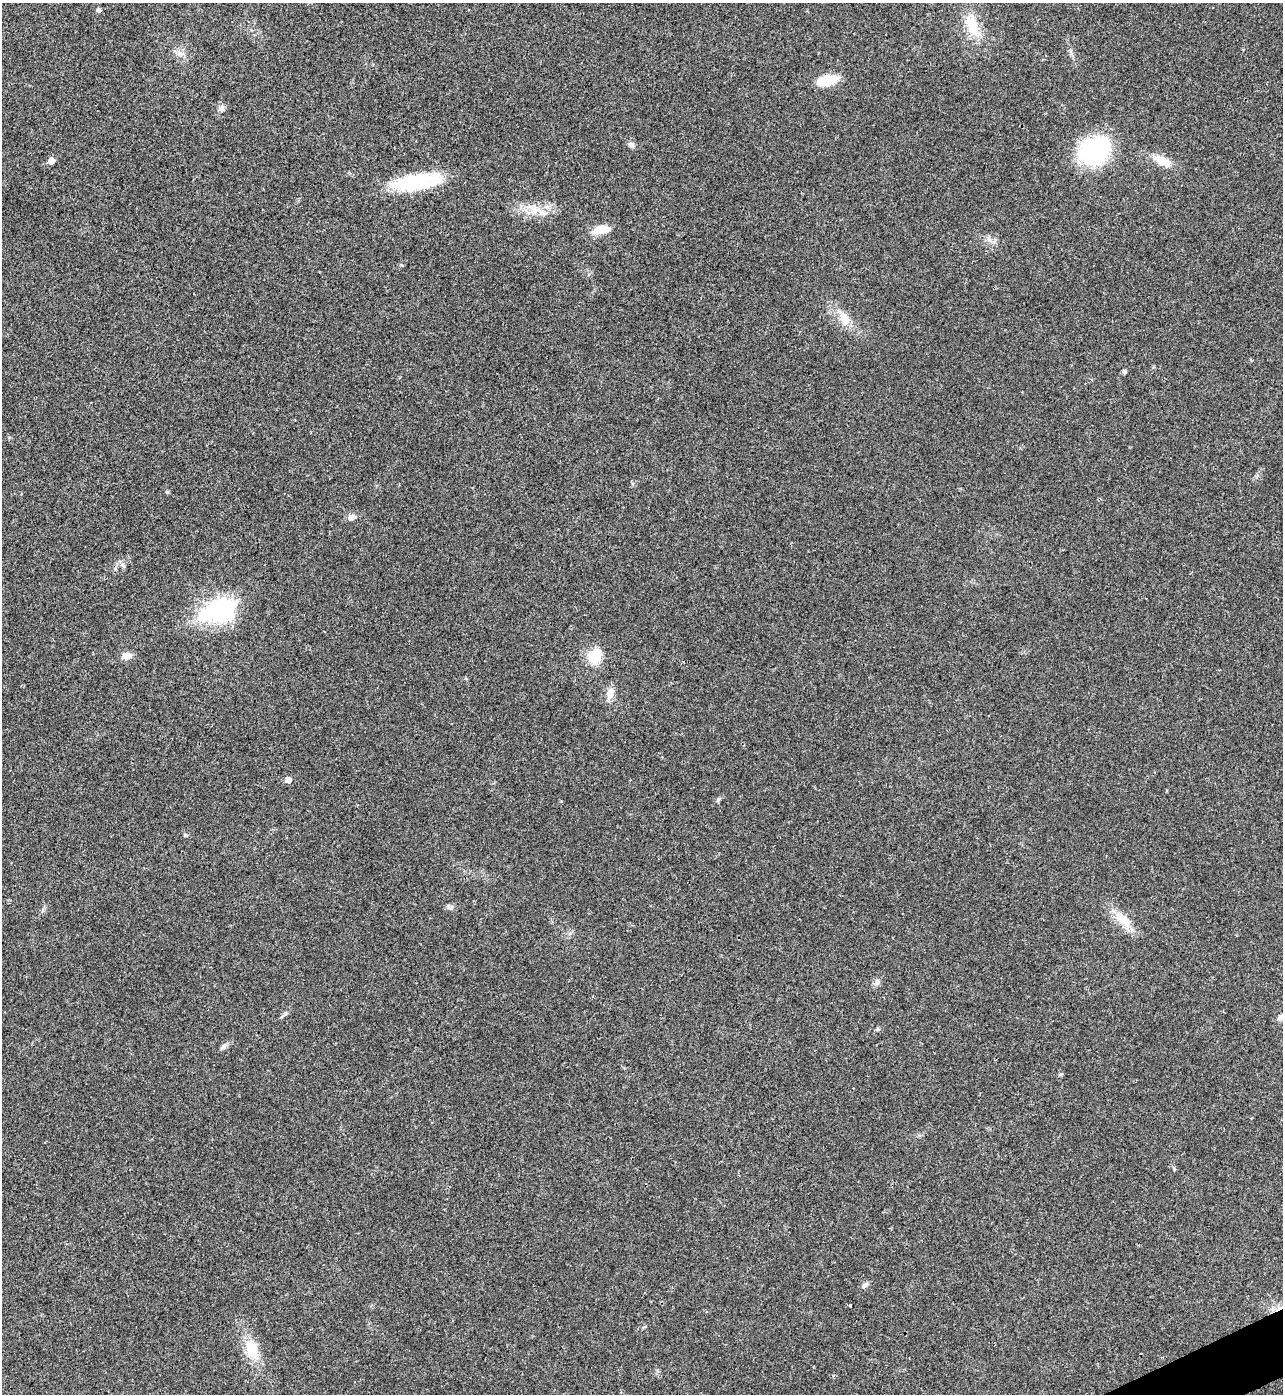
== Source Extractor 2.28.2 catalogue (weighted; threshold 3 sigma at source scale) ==
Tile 6 of 4 x 4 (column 2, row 2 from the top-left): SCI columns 1566-2846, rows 2786-4177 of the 5563 x 5574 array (HDU 1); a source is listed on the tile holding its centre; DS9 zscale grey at full resolution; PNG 1285 x 1396 px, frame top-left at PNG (2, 3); no overlay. Shown black and unused: <1% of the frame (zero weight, under 3 of 4 exposures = <1% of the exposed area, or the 3 px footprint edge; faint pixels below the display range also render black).
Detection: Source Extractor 2.28.2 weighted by HDU 2 'WHT'; one run over the whole footprint, this tile lists its part. Background 0.0211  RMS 0.0042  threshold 0.0189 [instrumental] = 3 sigma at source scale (4.5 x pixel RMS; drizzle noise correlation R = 1.50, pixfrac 1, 0.05/0.05 arcsec/px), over >= 5 px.
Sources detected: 32; all 32 listed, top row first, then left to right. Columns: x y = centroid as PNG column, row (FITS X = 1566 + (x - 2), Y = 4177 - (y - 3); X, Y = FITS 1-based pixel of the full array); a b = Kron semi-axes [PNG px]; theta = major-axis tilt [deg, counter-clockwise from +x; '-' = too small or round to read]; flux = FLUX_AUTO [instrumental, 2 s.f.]
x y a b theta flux
99 10 5 5 - 0.98
972 26 35 16 -66 12
180 54 11 6 4 1.8
827 80 22 10 13 10
221 109 9 8 - 1.6
631 144 8 7 - 1.3
1094 151 26 20 31 59
51 161 6 5 - 3
1162 161 23 10 -26 6.6
417 182 56 16 9 31
535 209 20 10 -31 5.8
601 230 20 9 11 6.6
844 319 20 12 -59 5.8
1124 372 5 4 - 0.93
167 492 5 5 - 0.47
352 517 12 8 20 1.9
124 566 6 5 - 0.8
222 609 16 10 18 130
126 656 10 8 13 3.5
595 656 22 18 58 8.4
610 693 16 10 83 3.6
288 780 6 6 - 2.5
185 835 5 5 - 0.57
1122 919 29 12 -41 8.2
877 981 8 6 72 1.3
1281 1017 9 6 41 1.4
224 1046 9 6 61 1.2
1060 1074 7 3 9 0.54
1174 1169 4 4 - 0.98
865 1285 9 6 34 1.5
850 1305 3 2 - 0.67
252 1350 25 14 -60 10
Isophote crosses this tile's border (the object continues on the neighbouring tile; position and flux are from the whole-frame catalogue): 1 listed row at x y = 1281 1017
Unlisted compact peaks at least as high as the median listed source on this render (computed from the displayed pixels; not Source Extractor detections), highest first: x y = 718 799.